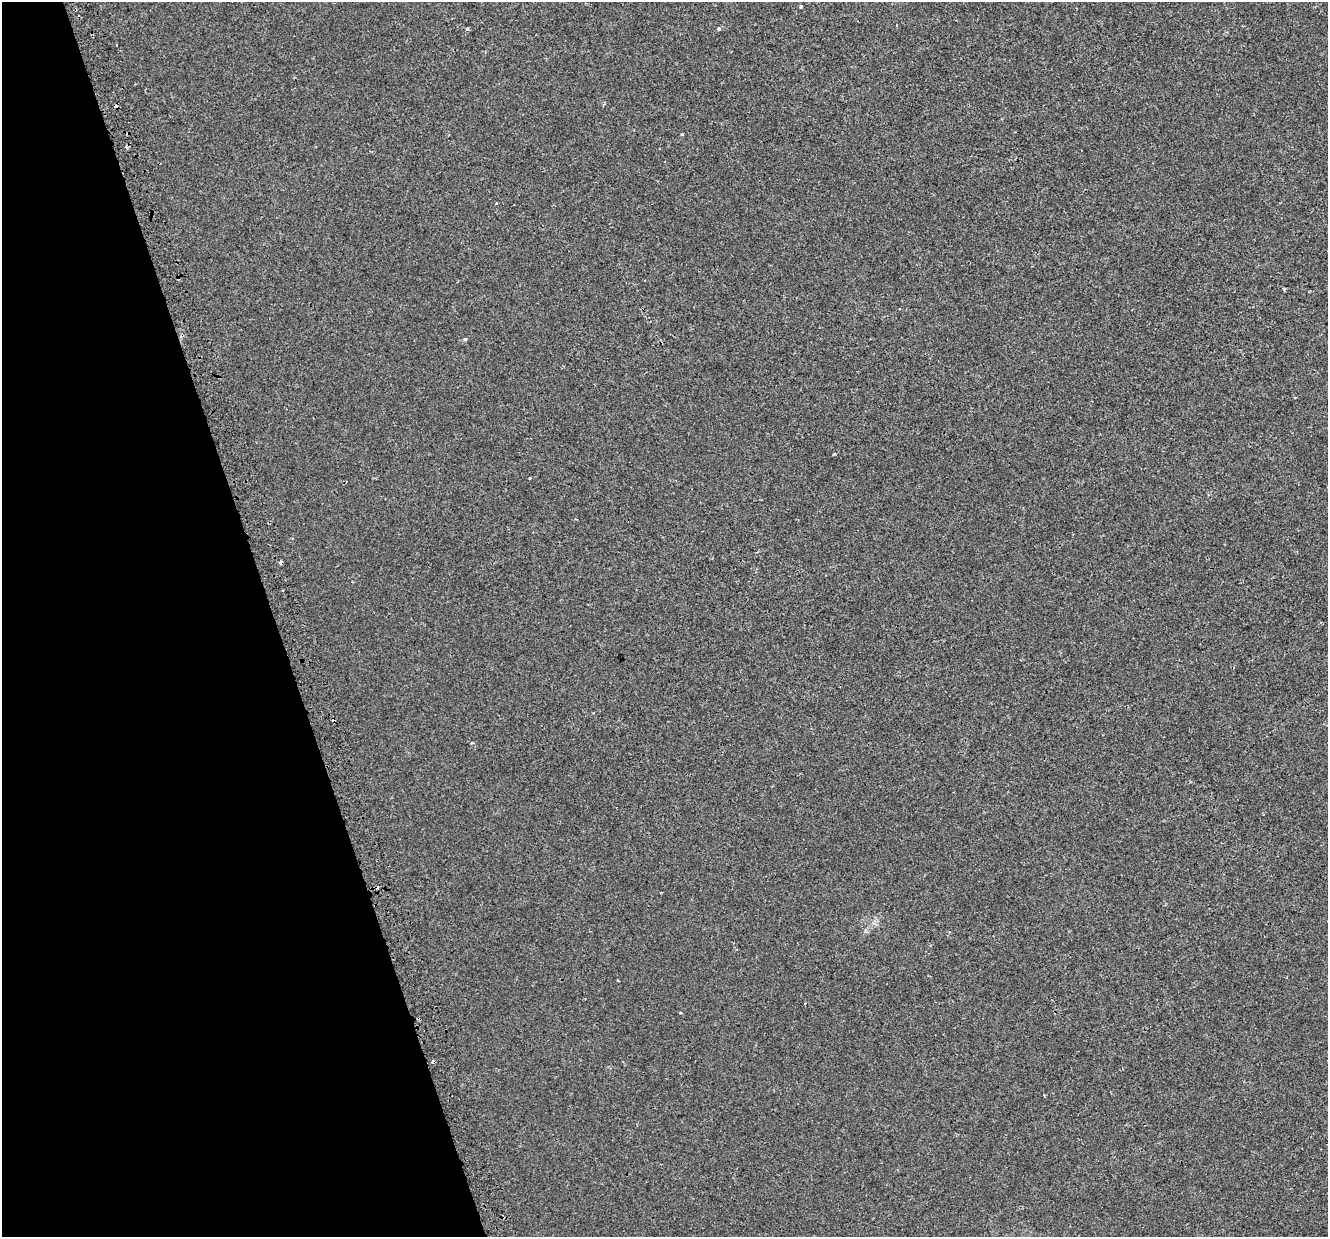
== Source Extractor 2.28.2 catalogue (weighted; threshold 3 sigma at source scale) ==
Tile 5 of 4 x 4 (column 1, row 2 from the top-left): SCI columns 45-1370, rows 2625-3859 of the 5395 x 5196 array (HDU 1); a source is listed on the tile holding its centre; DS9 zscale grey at full resolution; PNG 1330 x 1239 px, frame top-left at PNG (2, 2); no overlay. Shown black and unused: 21% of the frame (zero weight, under 2 of 3 exposures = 3% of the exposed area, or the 3 px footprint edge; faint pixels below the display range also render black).
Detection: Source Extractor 2.28.2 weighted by HDU 2 'WHT'; one run over the whole footprint, this tile lists its part. Background 4.12e-05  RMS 0.0025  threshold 0.0113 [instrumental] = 3 sigma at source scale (4.5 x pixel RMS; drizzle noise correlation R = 1.50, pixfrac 1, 0.0396/0.0396 arcsec/px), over >= 5 px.
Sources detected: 14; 7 cosmic-ray / hot-pixel residue — not listed; the other 7 listed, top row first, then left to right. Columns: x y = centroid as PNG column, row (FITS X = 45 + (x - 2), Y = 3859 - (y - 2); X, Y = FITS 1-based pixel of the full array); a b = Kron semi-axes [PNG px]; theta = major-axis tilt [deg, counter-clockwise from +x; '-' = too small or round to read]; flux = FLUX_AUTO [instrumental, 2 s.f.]
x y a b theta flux
801 7 3 3 - 1.1
719 29 6 5 - 0.45
1284 289 4 3 - 0.27
465 339 4 4 - 0.26
834 454 3 3 - 0.31
471 743 4 3 - 0.29
680 1012 3 2 - 0.3